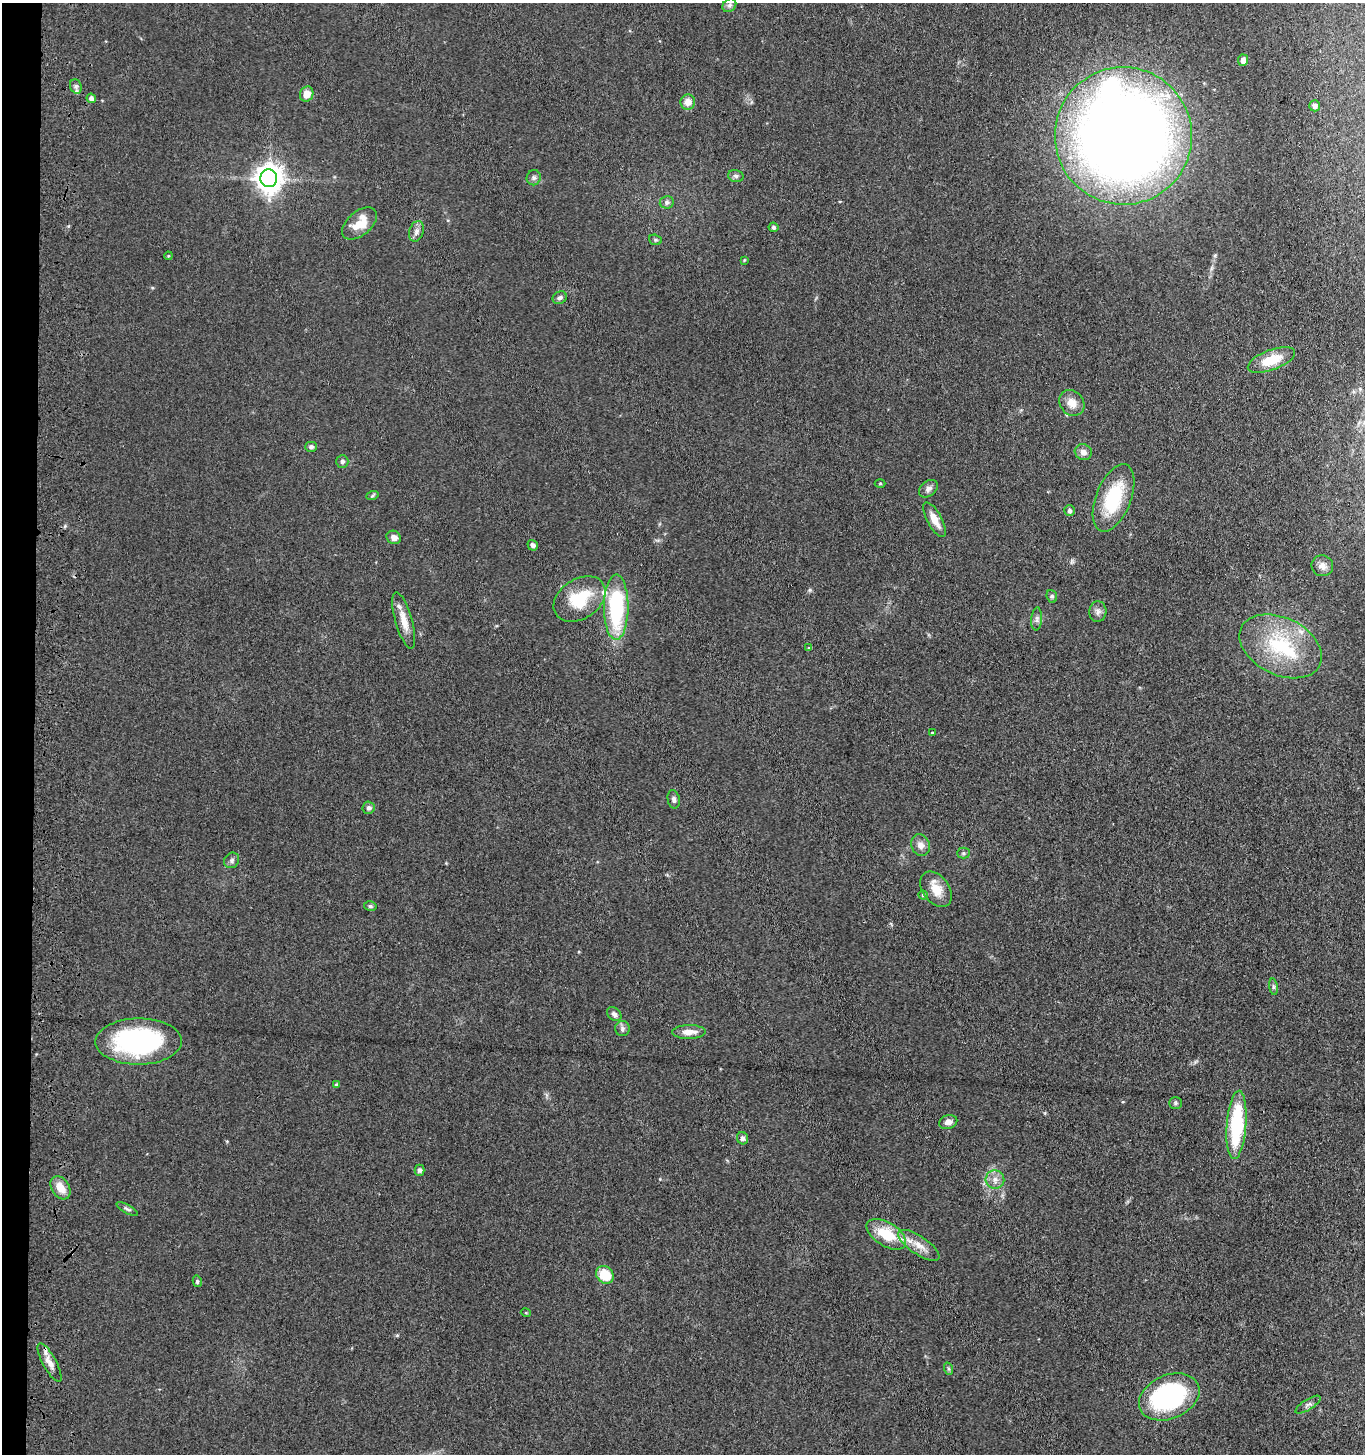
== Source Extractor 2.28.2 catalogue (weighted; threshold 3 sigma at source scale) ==
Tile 4 of 3 x 3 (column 1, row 2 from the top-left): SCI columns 207-1569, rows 1455-2906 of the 4543 x 4361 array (HDU 1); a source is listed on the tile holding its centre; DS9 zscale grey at full resolution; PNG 1367 x 1456 px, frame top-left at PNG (2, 3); each listed source drawn as its Kron ellipse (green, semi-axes under 4 px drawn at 4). Shown black and unused: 2% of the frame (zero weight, under 3 of 4 exposures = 5% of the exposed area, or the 3 px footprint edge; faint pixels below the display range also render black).
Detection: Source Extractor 2.28.2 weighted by HDU 2 'WHT'; one run over the whole footprint, this tile lists its part. Background 0.0674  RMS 0.0074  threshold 0.0332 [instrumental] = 3 sigma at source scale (4.5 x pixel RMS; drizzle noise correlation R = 1.50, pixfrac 1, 0.05/0.05 arcsec/px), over >= 5 px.
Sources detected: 77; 1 inside a brighter object's white glare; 1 cosmic-ray / hot-pixel residue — neither listed nor drawn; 2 inside a brighter listed object's ellipse — not listed separately; the other 73 listed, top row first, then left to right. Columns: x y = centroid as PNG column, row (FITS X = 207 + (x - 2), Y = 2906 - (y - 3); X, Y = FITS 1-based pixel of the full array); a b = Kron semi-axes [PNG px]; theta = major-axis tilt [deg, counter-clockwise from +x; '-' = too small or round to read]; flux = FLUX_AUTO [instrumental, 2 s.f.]
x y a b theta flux
729 5 7 6 - 1.9
1243 60 5 5 - 4
76 86 7 5 -70 1.9
307 94 8 6 70 8.3
91 98 5 4 - 3.2
688 102 7 7 - 6.1
1315 106 5 5 - 2.7
1123 136 69 68 - 1100
736 176 8 6 -15 1.9
269 178 9 8 - 870
534 178 8 7 - 2
667 202 7 6 - 2.2
359 223 20 12 40 15
774 227 5 4 - 1.7
416 231 10 7 73 3.5
655 240 6 5 - 1.2
168 256 4 3 - 0.67
744 260 4 3 - 0.68
560 298 7 6 - 1.9
1271 360 25 10 21 21
1072 403 14 11 -48 8
311 447 6 5 - 1.9
1083 452 9 7 -27 4.2
342 461 6 6 - 1.8
880 483 5 3 - 0.76
928 489 10 7 41 2.9
372 496 6 4 19 1
1114 498 35 17 69 43
1069 511 5 5 - 2.1
934 520 19 7 -62 8.7
394 537 7 6 - 4
533 545 5 5 - 2.6
1322 566 11 10 - 4.6
1052 596 6 5 - 1.3
580 599 28 19 34 33
616 607 33 12 90 73
1098 612 10 8 86 3.2
1037 619 11 5 85 2.3
404 621 29 8 -74 10
1281 646 44 28 -26 58
809 648 4 4 - 0.86
932 733 4 4 - 0.68
674 799 9 6 -81 2.5
369 808 6 6 - 2.5
920 845 11 9 -68 4.7
964 853 6 5 - 1.4
232 860 8 7 - 2.2
936 889 20 13 -54 12
923 895 4 4 - 1.1
370 906 6 5 - 1.2
1273 987 8 4 -82 1.5
614 1014 8 6 -41 2.2
622 1029 7 7 - 2.3
689 1032 17 7 1 6.8
138 1041 43 23 0 110
336 1085 4 4 - 1.3
1176 1103 6 5 - 1.3
948 1122 9 6 14 3.5
1236 1125 34 10 86 61
743 1138 6 5 - 2.2
419 1170 5 5 - 2
995 1180 9 9 - 4.7
60 1188 12 8 -58 9.5
127 1209 12 4 -28 1.7
886 1234 22 11 -32 25
919 1245 24 9 -34 9.8
605 1275 9 8 - 18
197 1281 6 4 -77 1.2
526 1313 5 3 - 0.63
50 1362 21 6 -62 6.1
949 1369 6 4 -71 1.2
1169 1397 31 22 24 110
1308 1405 14 5 32 2.6